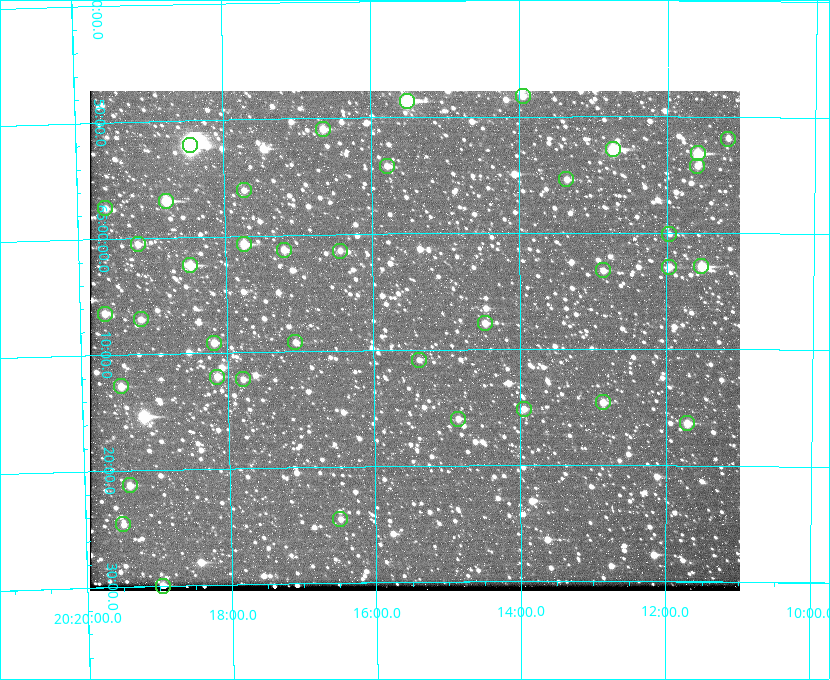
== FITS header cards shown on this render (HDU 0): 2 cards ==
NAXIS1  =                  650 / Width of table row in bytes
NAXIS2  =                  500 / Number of rows in table

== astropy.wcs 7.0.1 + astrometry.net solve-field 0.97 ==
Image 650 x 500 px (HDU 0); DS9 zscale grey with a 90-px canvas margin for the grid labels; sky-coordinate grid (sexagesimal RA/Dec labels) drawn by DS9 from the SOLVED WCS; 39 Tycho-2 reference stars matched to detected sources circled (green)
Header WCS: none
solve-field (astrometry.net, Tycho-2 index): SOLVED blind (the file carries no WCS)
Solved WCS: RA---TAN-SIP/DEC--TAN-SIP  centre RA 20:15:26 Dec +65:09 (303.86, +65.15 deg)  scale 5.17 arcsec/px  FOV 56.0' x 43.0'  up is -179 deg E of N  parity flipped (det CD > 0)
(file carries no celestial WCS; the grid is the blind solution)
Tycho-2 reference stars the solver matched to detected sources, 39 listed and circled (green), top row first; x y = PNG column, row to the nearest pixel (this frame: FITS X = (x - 90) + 1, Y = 500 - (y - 91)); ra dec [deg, ICRS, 3 dp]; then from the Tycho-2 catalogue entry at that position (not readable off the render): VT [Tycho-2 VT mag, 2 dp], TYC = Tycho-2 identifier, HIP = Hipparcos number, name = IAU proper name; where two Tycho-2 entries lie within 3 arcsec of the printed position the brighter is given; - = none
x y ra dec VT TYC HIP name
523 96 303.488 +64.804 11.29 4240-68-1 - -
407 101 303.878 +64.810 8.93 4240-794-1 - -
323 129 304.164 +64.849 10.65 4240-315-1 - -
728 139 302.794 +64.865 12.51 4240-904-1 - -
190 145 304.612 +64.868 7.89 4241-1703-1 100101 -
613 149 303.184 +64.880 9.02 4240-488-1 - -
698 153 302.897 +64.886 9.40 4240-717-1 - -
387 166 303.948 +64.903 11.68 4240-549-1 - -
697 166 302.899 +64.904 11.91 4240-435-1 - -
566 179 303.341 +64.923 11.58 4240-148-1 - -
244 190 304.434 +64.934 11.97 4241-1827-1 - -
166 201 304.698 +64.948 10.27 4241-1684-1 - -
105 208 304.904 +64.956 11.57 4241-1578-1 - -
669 234 302.992 +65.001 11.85 4240-479-1 - -
138 244 304.798 +65.009 11.15 4241-1628-1 - -
244 244 304.437 +65.012 10.41 4241-1775-1 - -
284 250 304.302 +65.021 11.64 4241-1611-1 - -
340 251 304.112 +65.024 12.29 4240-364-1 - -
190 265 304.620 +65.041 10.25 4241-1573-1 - -
701 266 302.882 +65.048 10.25 4240-98-1 - -
669 267 302.992 +65.048 11.44 4240-88-1 - -
603 270 303.217 +65.054 11.98 4240-166-1 - -
105 314 304.916 +65.107 11.17 4241-1518-1 - -
141 319 304.793 +65.117 11.79 4241-1700-1 - -
485 323 303.620 +65.129 11.18 4240-34-1 - -
295 342 304.266 +65.154 11.64 4240-724-1 - -
214 343 304.544 +65.153 12.05 4241-1582-1 - -
419 360 303.846 +65.181 11.99 4240-1077-1 - -
217 377 304.537 +65.201 11.44 4241-1860-1 - -
243 379 304.448 +65.206 12.12 4241-1643-1 - -
121 386 304.866 +65.212 12.00 4241-1293-1 - -
603 402 303.217 +65.244 11.17 4240-236-1 - -
524 409 303.488 +65.252 12.13 4240-1343-1 - -
458 419 303.713 +65.266 11.45 4240-564-1 - -
687 423 302.928 +65.273 10.74 4240-760-1 - -
130 485 304.845 +65.354 11.82 4241-1491-1 - -
340 519 304.121 +65.408 11.90 4240-305-1 - -
123 524 304.869 +65.410 11.95 4241-1394-1 - -
163 586 304.739 +65.499 10.16 4241-1715-1 - -